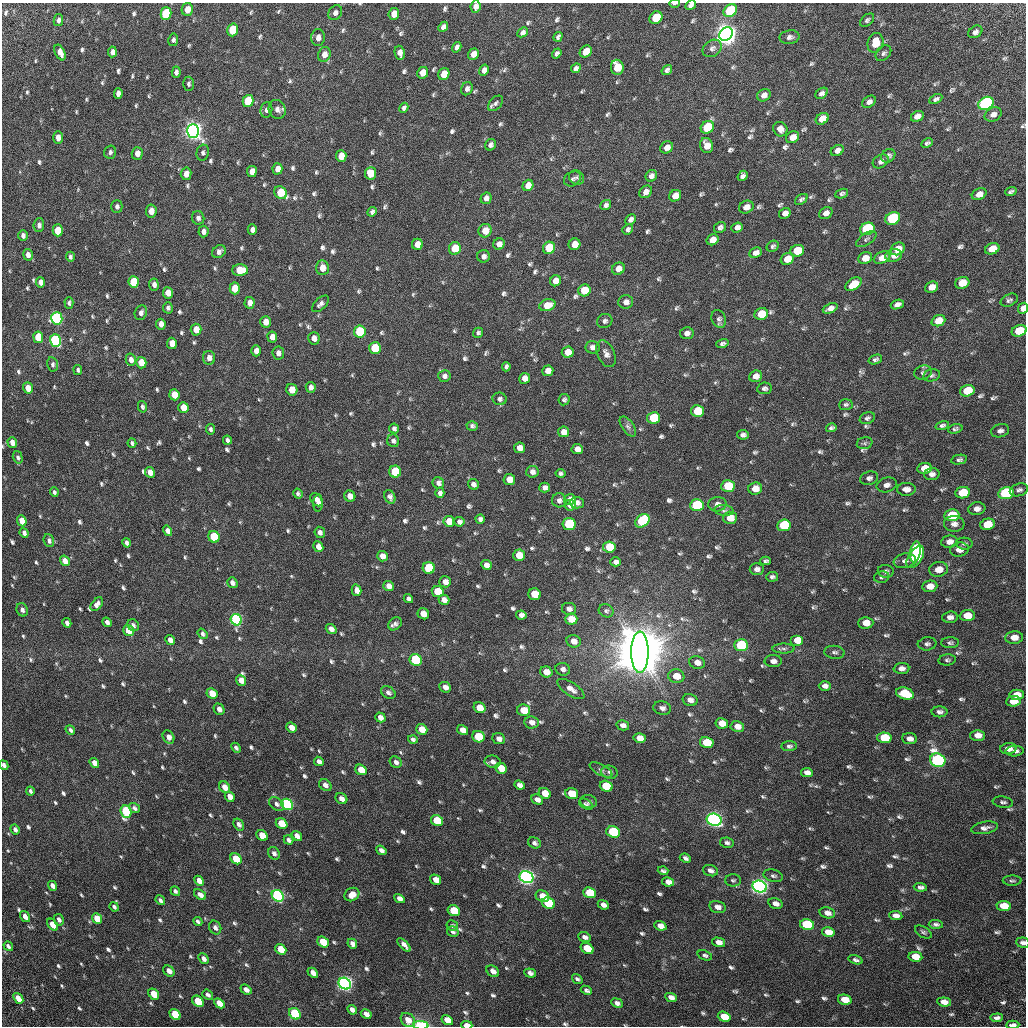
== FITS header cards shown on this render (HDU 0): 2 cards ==
NAXIS1  =                 1024 / Required FITS header
NAXIS2  =                 1024 / Required FITS header

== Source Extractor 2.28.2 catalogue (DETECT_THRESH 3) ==
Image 1024 x 1024 px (HDU 0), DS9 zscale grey, 1 PNG px = 1 image px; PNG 1028 x 1028 px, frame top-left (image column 1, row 1024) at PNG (2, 3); each listed source drawn as its Kron ellipse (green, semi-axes under 4 px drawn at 4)
Background 32.8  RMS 2.9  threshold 8.6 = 3 sigma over >= 5 px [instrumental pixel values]
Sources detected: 840; of the 840, the 500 brightest by FLUX_AUTO listed and drawn (340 fainter detections omitted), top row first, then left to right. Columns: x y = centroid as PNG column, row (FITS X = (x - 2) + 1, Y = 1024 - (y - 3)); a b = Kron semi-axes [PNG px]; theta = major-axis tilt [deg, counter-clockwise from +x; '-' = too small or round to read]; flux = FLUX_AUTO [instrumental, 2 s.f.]
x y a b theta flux
675 3 5 2 - 5.5e+02
691 5 5 4 - 6.9e+02
475 7 6 5 - 8.5e+02
187 9 6 5 - 2.5e+03
730 11 7 6 - 1.7e+04
335 13 8 6 52 9.0e+02
166 14 6 5 - 1.6e+04
394 14 6 5 - 2.5e+03
656 18 7 6 - 8.4e+03
58 20 6 4 78 7.9e+02
867 20 8 5 41 4.8e+02
443 27 6 4 47 7.3e+02
232 30 6 5 - 7.6e+03
522 32 5 4 - 6.5e+02
975 32 7 5 35 6.7e+02
726 34 7 6 - 3.0e+05
318 37 8 7 - 1.2e+03
558 37 5 4 - 4.6e+02
789 37 10 6 10 8.1e+02
173 40 6 5 - 5.2e+02
875 43 10 7 74 3.3e+03
457 47 5 4 - 7.2e+02
712 48 10 8 35 7.7e+02
60 52 8 5 -65 1.6e+03
112 52 5 4 - 9.1e+02
586 52 6 5 - 3.7e+03
400 53 7 5 -80 1.3e+03
883 53 9 6 45 6.0e+02
324 54 7 6 - 1.5e+03
473 54 6 5 - 1.7e+03
557 54 5 4 - 5.1e+02
617 67 7 6 - 5.6e+03
576 68 5 4 - 6.1e+02
484 70 6 4 58 9.1e+02
667 70 6 4 34 6.3e+02
176 72 6 4 85 6.9e+02
423 73 6 5 - 2.4e+03
444 74 6 5 - 3.7e+03
188 84 7 5 87 4.7e+02
467 89 7 5 66 7.7e+02
118 93 5 4 - 9.9e+02
821 93 7 5 37 6.9e+02
764 95 7 5 33 1.1e+03
936 99 7 4 27 5.3e+02
248 101 6 5 - 1.1e+04
869 102 7 5 33 8.1e+02
495 103 9 5 46 6.1e+02
986 103 8 6 27 5.5e+04
404 108 5 4 - 5.3e+02
277 109 9 8 - 1.1e+03
266 110 8 6 83 7.5e+02
993 114 9 6 27 1.1e+03
917 116 7 5 30 1.1e+03
822 119 7 5 34 2.4e+03
707 127 7 6 - 1.2e+04
780 129 7 7 - 1.2e+03
193 131 7 6 - 2.1e+05
792 137 7 5 32 1.7e+03
58 138 6 5 - 1.4e+03
927 143 6 4 27 4.9e+02
490 145 6 5 - 6.7e+02
707 145 8 6 -68 1.9e+03
667 147 7 5 34 1.4e+03
837 150 7 5 27 9.7e+02
110 152 6 6 - 5.8e+02
137 153 6 5 - 1.6e+03
203 153 8 6 74 5.7e+02
341 156 6 5 - 2.7e+03
888 156 8 6 36 6.1e+02
881 161 8 6 31 7.5e+02
277 169 6 5 - 1.4e+03
252 171 5 5 - 1.5e+03
370 173 6 5 - 3.9e+03
186 174 6 5 - 1.6e+03
651 176 6 5 - 8.8e+02
743 176 5 4 - 6.7e+02
576 177 8 7 - 5.4e+02
572 179 9 7 30 5.3e+02
528 185 6 5 - 2.1e+03
646 192 7 5 44 1.1e+03
1011 192 6 3 20 4.5e+02
281 193 7 6 - 7.3e+03
842 194 7 4 21 4.6e+02
979 194 8 5 27 1.4e+03
675 196 6 5 - 2.1e+03
486 198 6 5 - 9.2e+02
801 199 7 4 37 5.1e+02
606 205 6 5 - 6.4e+02
117 206 6 5 - 6.1e+02
746 207 7 6 - 1.6e+03
151 211 6 5 - 1.8e+03
372 212 5 4 - 5.7e+02
785 213 6 5 - 1.1e+03
826 213 7 5 29 1.0e+03
198 218 7 6 - 6.7e+02
893 218 7 6 - 2.7e+04
631 220 6 5 - 7.3e+02
39 225 7 5 85 8.0e+02
720 227 6 5 - 6.6e+02
737 227 6 5 - 8.4e+02
628 229 5 5 - 6.8e+02
867 229 7 6 - 2.9e+04
58 230 6 5 - 4.9e+03
252 230 5 4 - 1.0e+03
203 231 6 5 - 9.0e+02
485 231 7 6 - 2.6e+03
23 236 5 4 - 6.6e+02
866 239 12 5 33 6.1e+02
712 240 6 5 - 2.0e+03
417 244 5 5 - 1.9e+03
499 244 6 5 - 1.1e+03
574 244 6 5 - 2.0e+03
773 246 6 5 - 4.8e+02
455 248 6 6 - 5.1e+03
549 248 6 6 - 8.9e+03
898 249 7 6 - 2.4e+03
992 249 7 5 21 3.0e+03
219 251 7 6 - 7.6e+02
797 251 7 5 20 4.9e+03
755 253 6 5 - 1.0e+03
28 255 6 4 -78 1.2e+03
894 255 8 6 12 1.2e+03
484 256 6 6 - 7.6e+02
70 257 5 4 - 5.0e+02
865 258 7 5 25 1.9e+03
882 258 9 5 22 1.6e+03
787 259 7 5 30 2.8e+03
322 268 7 6 - 2.0e+03
618 269 6 6 - 1.7e+03
240 270 8 6 1 4.6e+03
555 281 6 5 - 1.5e+03
40 282 5 4 - 1.0e+03
134 282 6 5 - 1.1e+04
962 283 7 6 - 3.1e+03
853 284 9 5 34 3.5e+03
154 285 6 5 - 8.3e+02
931 287 7 5 24 1.6e+03
235 288 6 5 - 5.2e+03
584 290 6 6 - 5.5e+03
168 293 5 5 - 2.1e+03
1009 300 9 6 25 5.8e+02
626 302 7 6 - 1.1e+03
69 303 6 4 -89 4.5e+02
250 303 6 5 - 1.4e+03
320 304 10 5 44 8.1e+02
897 304 7 4 21 8.3e+02
547 305 8 5 16 2.7e+03
168 308 5 5 - 5.3e+02
830 308 8 4 23 1.0e+03
1023 308 6 5 - 1.8e+03
141 313 8 6 68 7.4e+02
761 314 7 6 - 4.9e+03
57 318 6 5 - 4.3e+04
719 319 9 7 -65 6.6e+02
605 321 8 7 - 6.6e+02
938 321 7 5 21 2.8e+03
265 322 6 5 - 1.9e+03
161 324 5 4 - 1.3e+03
196 330 6 5 - 2.5e+03
1019 331 7 5 19 5.8e+03
360 332 6 5 - 1.7e+04
478 333 5 5 - 5.0e+02
687 333 7 6 - 8.4e+02
38 337 6 5 - 5.5e+03
272 337 5 5 - 1.3e+03
314 338 6 5 - 1.2e+03
55 340 6 5 - 3.4e+04
172 343 5 5 - 1.7e+03
722 344 6 4 15 5.5e+02
592 347 7 6 - 8.8e+02
375 348 6 6 - 1.0e+04
256 351 5 5 - 1.2e+03
568 352 6 5 - 2.5e+03
278 353 6 6 - 9.3e+02
606 354 14 8 -65 1.2e+03
209 358 7 6 - 1.3e+03
875 359 7 4 19 5.0e+02
131 360 6 5 - 1.1e+03
141 363 6 5 - 3.2e+03
53 364 7 5 -80 5.0e+02
506 367 5 4 - 5.1e+02
78 370 5 4 - 4.5e+02
548 371 6 5 - 1.7e+03
923 372 9 7 18 5.6e+02
932 375 8 6 11 5.1e+02
444 376 6 6 - 7.9e+02
756 376 7 5 21 1.3e+03
525 378 5 5 - 1.4e+03
311 387 5 5 - 8.7e+02
28 388 5 4 - 2.6e+03
764 388 7 5 8 6.3e+02
292 390 6 5 - 2.7e+03
967 391 7 5 17 5.5e+03
174 395 6 5 - 3.5e+03
500 399 7 6 - 6.1e+02
564 400 6 5 - 4.6e+02
846 405 7 5 5 4.5e+02
142 407 6 4 -77 4.5e+02
183 407 5 5 - 3.5e+03
697 411 7 6 - 6.3e+03
653 418 6 6 - 8.4e+03
867 418 8 5 24 5.5e+02
942 425 7 4 16 4.8e+02
472 426 5 5 - 6.0e+02
628 426 11 6 -56 6.1e+02
394 428 5 5 - 5.5e+02
831 428 5 4 - 4.9e+02
210 429 5 4 - 5.0e+02
955 429 7 4 17 4.4e+02
1000 431 9 6 14 7.9e+02
564 432 5 5 - 1.2e+03
743 435 6 4 -10 6.7e+02
227 440 4 4 - 5.8e+02
393 441 6 6 - 6.5e+02
12 443 5 4 - 1.2e+03
132 443 4 4 - 4.7e+02
865 443 8 6 15 4.7e+02
520 448 5 5 - 1.6e+03
577 449 6 5 - 1.5e+03
18 457 6 5 - 4.7e+02
959 460 8 4 11 4.7e+02
925 468 7 5 11 2.7e+03
150 472 5 5 - 1.5e+03
395 472 6 6 - 1.2e+04
532 472 6 6 - 8.1e+02
560 473 5 4 - 4.6e+02
932 474 8 6 3 8.7e+02
869 478 9 6 15 7.0e+02
509 479 6 5 - 2.1e+03
438 483 6 5 - 8.3e+02
473 484 6 5 - 7.8e+02
887 485 10 7 18 9.7e+02
728 486 7 6 - 8.6e+03
545 488 5 5 - 8.2e+02
755 489 7 6 - 2.3e+03
906 489 9 6 2 1.5e+03
1019 490 9 6 14 6.5e+02
54 492 4 3 - 4.6e+02
440 493 5 4 - 6.9e+02
963 493 7 5 9 6.9e+03
1006 493 8 6 11 3.1e+04
298 494 5 4 - 4.4e+02
350 496 6 5 - 1.5e+03
390 497 7 5 -60 7.1e+02
570 499 6 5 - 1.1e+03
316 500 7 5 -52 8.7e+02
559 500 7 7 - 7.2e+02
318 503 8 5 87 1.1e+03
577 503 7 6 - 8.2e+02
717 504 9 7 4 1.0e+03
570 505 5 5 - 1.2e+03
697 505 7 6 - 1.8e+04
977 509 8 6 9 1.2e+03
724 510 9 5 -5 5.0e+02
952 515 7 6 - 8.7e+03
730 518 7 6 - 2.8e+03
480 519 4 4 - 6.1e+02
22 521 5 4 - 3.1e+03
449 521 5 5 - 2.5e+03
642 521 8 6 38 1.7e+04
459 522 5 4 - 8.2e+02
569 524 6 6 - 1.7e+04
954 524 10 8 -5 1.1e+03
987 524 7 5 13 4.6e+03
784 525 7 6 - 1.3e+04
167 531 5 4 - 9.5e+02
320 532 6 5 - 7.3e+02
24 533 5 4 - 6.6e+02
214 537 6 5 - 1.1e+04
49 541 6 5 - 6.0e+02
949 542 8 6 8 1.3e+03
127 543 5 4 - 6.0e+02
964 544 8 6 -3 5.0e+02
318 547 5 5 - 1.5e+03
609 547 6 5 - 6.4e+03
959 549 9 7 10 1.6e+03
915 552 11 5 81 1.2e+04
519 555 6 6 - 2.8e+03
382 556 5 5 - 1.4e+03
915 557 12 6 57 1.8e+04
65 561 5 4 - 1.5e+03
766 561 5 4 - 4.8e+02
905 561 11 7 11 8.9e+02
616 562 5 4 - 6.5e+02
486 565 5 5 - 9.1e+02
429 568 6 6 - 1.3e+04
757 569 7 5 3 8.3e+02
938 569 9 7 9 2.4e+03
886 571 8 6 -5 5.7e+02
772 577 6 4 4 5.3e+02
882 577 8 5 14 4.6e+02
445 582 6 5 - 1.2e+03
232 583 6 5 - 8.0e+02
389 586 5 5 - 1.3e+03
930 586 7 6 - 2.2e+03
357 590 6 4 -74 1.1e+03
438 592 6 5 - 6.3e+03
534 594 6 5 - 5.6e+03
408 599 5 4 - 6.3e+02
444 600 5 5 - 1.3e+03
97 604 8 5 48 9.3e+02
569 609 7 6 - 8.8e+02
22 610 7 5 -65 7.8e+02
606 611 7 6 - 5.0e+02
423 614 6 5 - 2.0e+03
521 615 5 4 - 7.4e+02
967 616 8 5 3 3.0e+03
950 617 8 5 5 1.1e+03
571 619 6 5 - 3.3e+03
236 620 6 5 - 3.8e+04
107 622 5 4 - 8.2e+02
67 623 5 4 - 7.2e+02
866 623 7 6 - 2.4e+03
395 624 7 6 - 7.0e+02
133 625 6 5 - 5.6e+02
331 629 5 4 - 9.7e+02
128 631 6 5 - 3.4e+03
202 634 6 4 -52 5.3e+02
1014 638 9 6 5 2.0e+03
170 640 5 4 - 1.0e+03
797 640 6 5 - 3.4e+03
574 641 7 6 - 1.5e+03
950 643 9 5 3 4.7e+02
927 644 9 6 7 6.4e+02
741 645 7 6 - 1.7e+04
783 649 11 5 1 5.5e+02
640 652 21 8 90 4.1e+06
835 652 10 6 -5 6.6e+02
416 660 6 5 - 2.4e+04
947 660 9 5 6 4.5e+02
773 661 8 6 0 9.6e+02
697 663 8 6 -13 1.5e+03
901 668 8 5 3 1.0e+03
563 669 7 6 - 7.9e+02
546 672 6 5 - 1.9e+03
676 676 8 6 -8 2.8e+03
241 680 5 5 - 1.6e+03
825 686 6 5 - 9.6e+02
445 687 6 5 - 1.1e+03
571 689 15 6 -33 1.4e+03
212 693 6 5 - 3.2e+03
388 693 8 5 -31 6.7e+02
905 693 9 6 -18 7.2e+03
1017 695 7 5 2 2.7e+03
690 700 7 6 - 1.3e+03
1013 701 7 5 5 2.9e+03
479 708 6 5 - 3.6e+03
662 708 9 6 -12 8.7e+02
219 709 6 5 - 1.0e+03
524 710 6 6 - 3.6e+03
939 712 8 5 0 6.8e+02
380 717 5 4 - 1.0e+03
532 722 7 6 - 1.2e+03
722 723 6 5 - 2.4e+03
623 725 6 5 - 9.8e+02
737 726 7 5 -8 1.7e+03
291 727 5 4 - 1.7e+03
422 729 6 5 - 2.5e+03
70 730 5 4 - 4.9e+02
462 730 6 5 - 1.7e+03
978 735 7 5 1 1.6e+03
168 737 7 5 -58 1.1e+03
478 737 6 5 - 9.2e+03
640 738 6 5 - 2.1e+03
884 738 7 5 -3 8.6e+03
413 739 5 4 - 4.8e+02
499 739 6 5 - 1.1e+03
910 739 7 5 -6 1.1e+03
707 743 7 5 -13 6.7e+03
789 746 8 5 3 5.0e+02
236 748 6 4 -44 5.1e+02
1008 749 8 5 5 1.3e+03
1014 751 9 5 3 8.1e+02
938 760 8 6 -18 6.5e+04
319 761 5 4 - 7.8e+02
396 762 6 5 - 7.7e+02
493 762 8 6 -11 8.2e+02
94 763 5 4 - 1.8e+03
4 765 5 3 - 6.4e+02
501 768 6 5 - 3.2e+03
361 770 6 5 - 3.3e+03
601 770 12 5 -29 6.1e+02
609 772 8 6 -14 6.1e+02
807 772 6 4 -9 1.0e+03
325 785 7 5 -43 9.1e+02
519 785 5 4 - 8.7e+02
606 786 6 5 - 8.0e+03
224 787 6 5 - 1.7e+03
30 791 4 3 - 4.5e+02
545 793 6 5 - 3.1e+03
572 794 6 5 - 5.5e+03
230 797 5 4 - 1.3e+03
341 799 6 5 - 1.0e+03
537 799 6 5 - 9.7e+02
589 802 8 6 -12 5.3e+02
1003 802 10 5 -8 5.6e+02
276 804 8 6 -37 7.2e+02
287 804 6 5 - 4.2e+04
586 804 7 4 -30 4.5e+02
134 808 6 4 -37 5.9e+02
126 811 6 5 - 2.1e+04
714 820 7 6 - 1.5e+05
437 821 6 5 - 8.7e+03
239 824 6 5 - 7.6e+02
282 824 6 5 - 5.6e+03
985 828 13 6 10 1.1e+03
15 829 5 4 - 6.7e+02
613 832 7 5 -20 1.7e+04
262 835 6 5 - 3.1e+03
297 836 6 4 -38 1.2e+03
288 840 5 4 - 6.3e+02
534 843 7 5 -26 6.2e+02
727 843 7 5 -9 5.7e+02
381 850 5 4 - 7.7e+02
274 853 7 5 -57 6.4e+02
685 858 6 4 -25 6.2e+02
236 859 6 5 - 4.2e+03
663 871 5 3 - 4.6e+02
710 871 7 5 -18 8.9e+02
773 876 10 6 -14 6.0e+02
526 877 7 6 - 1.6e+05
436 880 6 4 -31 2.3e+03
733 880 8 6 -1 4.5e+02
199 881 5 4 - 1.7e+03
1012 881 9 5 1 4.6e+02
668 882 6 4 -11 1.5e+03
52 886 5 4 - 1.1e+03
759 887 7 6 - 1.6e+05
920 887 7 4 -7 6.5e+02
175 891 5 4 - 4.6e+02
590 893 6 5 - 9.8e+03
200 895 6 4 -35 1.1e+03
352 895 8 6 30 2.1e+03
278 896 6 5 - 5.7e+04
542 896 7 5 -26 2.4e+03
399 899 5 4 - 1.2e+03
160 900 5 4 - 4.9e+02
548 903 7 5 -25 1.1e+04
775 904 7 5 -15 1.2e+03
603 905 6 4 -23 9.2e+02
1004 906 7 5 -6 3.6e+03
114 907 5 3 - 4.8e+02
718 907 8 6 -13 1.2e+03
454 911 6 5 - 7.8e+03
827 913 8 5 -14 1.2e+03
25 916 6 4 -55 1.3e+03
896 916 7 4 -8 1.1e+03
97 919 6 4 -49 4.6e+03
59 920 6 5 - 6.4e+02
198 921 5 3 - 4.4e+02
936 924 7 4 -3 5.6e+02
53 925 7 4 -52 2.3e+03
807 925 7 5 -12 2.0e+04
452 926 6 5 - 4.9e+02
660 926 6 4 -21 1.4e+03
215 927 7 5 -58 8.3e+02
453 932 6 5 - 5.5e+02
828 932 6 5 - 2.9e+03
923 932 9 5 -31 4.4e+02
585 937 6 4 -19 8.3e+02
323 942 6 5 - 5.5e+03
719 942 6 4 -15 1.5e+03
1023 943 6 5 - 7.4e+02
352 944 5 4 - 8.0e+02
404 945 8 4 -46 1.1e+03
8 946 5 4 - 5.6e+02
587 948 7 5 -31 5.1e+03
281 949 6 5 - 4.6e+03
705 955 7 4 -20 5.0e+02
915 957 7 5 -11 3.7e+03
204 959 6 4 -48 1.0e+03
856 960 7 4 -16 5.3e+02
169 971 6 5 - 1.4e+03
493 971 7 5 -36 1.2e+03
313 973 6 4 -42 1.5e+03
530 973 6 4 -21 7.6e+02
577 979 6 4 -35 5.1e+02
345 984 6 5 - 1.2e+05
246 990 6 4 -37 1.1e+03
586 990 6 4 -25 5.1e+02
154 994 6 4 -50 4.1e+03
208 995 6 4 -38 5.9e+02
671 997 6 4 -25 1.1e+03
18 998 6 4 -51 2.3e+03
845 1000 7 5 -12 3.6e+03
198 1001 6 5 - 5.3e+03
944 1002 7 4 -6 1.5e+03
219 1003 6 4 -42 2.5e+03
617 1003 6 4 -23 7.4e+02
352 1010 5 4 - 9.7e+02
175 1014 6 4 -43 6.7e+03
295 1014 6 5 - 2.1e+04
366 1014 5 4 - 9.7e+02
724 1017 6 5 - 4.8e+03
997 1018 6 3 5 6.3e+02
408 1020 8 6 -44 1.9e+03
447 1020 6 4 -31 2.6e+03
421 1025 7 4 -1 1.2e+04
467 1025 6 3 -3 2.2e+03
1013 1025 7 3 4 9.7e+02
At the frame edge (FLAGS 8, measured only in part): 9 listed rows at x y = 675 3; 691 5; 475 7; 1023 308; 4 765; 1023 943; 421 1025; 467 1025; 1013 1025
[340 fainter detections neither listed nor drawn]

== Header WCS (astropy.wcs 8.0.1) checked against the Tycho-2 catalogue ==
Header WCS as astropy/WCSLIB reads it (CRVAL/CRPIX/CD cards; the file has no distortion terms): RA---TAN/DEC--TAN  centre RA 17:04:39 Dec +12:47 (256.16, +12.79 deg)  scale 3.57 arcsec/px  FOV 60.9' x 60.9'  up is -32 deg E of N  parity flipped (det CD > 0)
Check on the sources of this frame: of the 60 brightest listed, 48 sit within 5.0 arcsec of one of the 96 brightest Tycho-2 stars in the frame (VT <= 12.78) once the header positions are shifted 1.76 arcsec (1.74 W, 0.26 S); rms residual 1.67 arcsec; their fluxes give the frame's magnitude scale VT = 21.65 - 2.5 log10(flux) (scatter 0.13 mag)
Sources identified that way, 52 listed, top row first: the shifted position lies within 5.0 arcsec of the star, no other Tycho-2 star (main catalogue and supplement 1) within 10.0 arcsec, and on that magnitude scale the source's flux lands within +1.5 / -3 mag of the star's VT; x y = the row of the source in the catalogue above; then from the Tycho-2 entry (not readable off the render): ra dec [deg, ICRS J2000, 3 dp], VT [Tycho-2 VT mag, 2 dp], TYC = Tycho-2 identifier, HIP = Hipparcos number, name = IAU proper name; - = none
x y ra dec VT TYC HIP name
730 11 256.075 +13.327 11.03 988-1435-1 - -
166 14 255.591 +13.026 11.11 984-562-1 - -
656 18 256.015 +13.282 12.12 988-539-1 - -
232 30 255.657 +13.048 11.70 984-1492-1 - -
726 34 256.084 +13.305 8.82 988-1312-1 - -
617 67 256.009 +13.220 12.04 988-1786-1 - -
248 101 255.709 +12.996 11.63 984-1555-1 - -
986 103 256.346 +13.384 9.77 988-444-1 - -
707 127 256.119 +13.217 11.48 988-1519-1 - -
193 131 255.678 +12.942 8.40 984-851-1 83399 -
893 218 256.328 +13.238 10.54 988-1880-1 - -
867 229 256.312 +13.216 10.57 988-1445-1 - -
549 248 256.048 +13.032 11.77 984-186-1 - -
134 282 255.709 +12.784 12.11 984-152-1 - -
57 318 255.663 +12.713 10.50 984-217-1 - -
1019 331 256.498 +13.211 12.26 988-1248-1 - -
360 332 255.930 +12.862 11.30 984-1963-1 - -
55 340 255.673 +12.694 10.39 984-1057-1 - -
375 348 255.952 +12.856 11.81 984-1155-1 - -
967 391 256.485 +13.133 12.40 988-1644-1 - -
395 472 256.036 +12.763 11.44 984-680-1 - -
728 486 256.331 +12.927 11.94 984-1956-1 - -
963 493 256.536 +13.045 11.99 984-750-1 - -
1006 493 256.574 +13.067 10.37 984-29-1 - -
697 505 256.314 +12.894 11.03 984-123-1 - -
569 524 256.214 +12.811 11.08 984-976-1 - -
784 525 256.400 +12.924 11.59 984-276-1 - -
214 537 255.916 +12.613 11.31 984-548-1 - -
609 547 256.261 +12.813 12.20 984-608-1 - -
915 557 256.530 +12.966 11.63 984-140-1 - -
534 594 256.223 +12.734 12.03 984-2023-1 - -
741 645 256.428 +12.800 10.61 984-81-1 - -
640 652 256.345 +12.741 4.89 984-2436-1 83613 -
416 660 256.156 +12.617 10.57 984-293-1 - -
905 693 256.594 +12.846 11.79 984-15-1 - -
478 737 256.251 +12.585 11.91 984-502-1 - -
884 738 256.601 +12.798 12.25 985-1701-1 - -
938 760 256.660 +12.807 9.63 985-579-1 - -
287 804 256.123 +12.427 10.31 984-389-1 - -
126 811 255.989 +12.337 10.91 984-1004-1 - -
714 820 256.499 +12.639 8.54 984-2205-1 83663 -
437 821 256.261 +12.493 11.66 984-580-1 - -
613 832 256.419 +12.576 10.78 984-452-1 - -
526 877 256.368 +12.492 8.44 984-801-1 83627 -
759 887 256.575 +12.607 8.60 984-25-1 83691 -
590 893 256.431 +12.512 11.54 984-2145-1 - -
278 896 256.165 +12.346 9.76 984-1670-1 - -
548 903 256.401 +12.482 11.44 984-280-1 - -
454 911 256.324 +12.426 11.80 984-2157-1 - -
807 925 256.635 +12.600 11.03 985-1537-1 - -
345 984 256.270 +12.308 9.11 984-2229-1 - -
295 1014 256.243 +12.256 10.81 984-617-1 - -